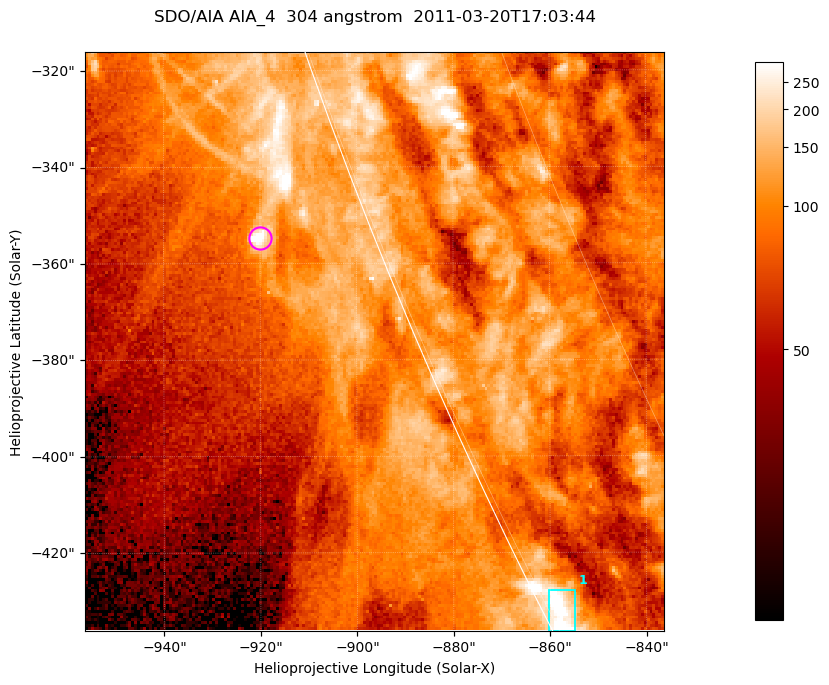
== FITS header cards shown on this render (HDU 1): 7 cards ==
TELESCOP= 'SDO/AIA '           / For AIA: SDO/AIA
INSTRUME= 'AIA_4   '           / For AIA: AIA_ATA1, AIA_ATA2, AIA_ATA3 or AIA_AT
WAVELNTH=                  304 / [angstrom] Wavelength
WAVEUNIT= 'angstrom'           / Wavelength unit: angstrom
DATE-OBS= '2011-03-20T17:03:44.123' / [ISO] Date when observation started; ISO 8
CTYPE1  = 'HPLN-TAN'           / CTYPE1; Typically HPLN
CTYPE2  = 'HPLT-TAN'           / CTYPE2; Typically HPLT

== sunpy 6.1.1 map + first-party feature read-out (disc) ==
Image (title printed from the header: SDO/AIA AIA_4  304 angstrom  2011-03-20T17:03:44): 200 x 200 px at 0.6 arcsec/px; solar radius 964 arcsec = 1606 px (partial field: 0.2% of the solar disc is inside the frame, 42% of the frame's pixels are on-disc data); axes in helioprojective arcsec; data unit not stated in the header (colour bar unlabelled)
Orientation: roll -0.132 deg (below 1 deg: not rotated)
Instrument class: DISC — disc imager (sunpy class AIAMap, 304 A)
Bright regions (active regions / flare kernels): reference = the on-disc median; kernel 3 px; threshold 5 sigma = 182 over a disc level ~93.9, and >= 1.15x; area >= 40 px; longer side >= 3 px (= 1.8 arcsec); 1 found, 1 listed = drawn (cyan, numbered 1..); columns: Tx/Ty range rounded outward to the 2 arcsec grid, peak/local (2 s.f.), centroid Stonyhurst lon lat
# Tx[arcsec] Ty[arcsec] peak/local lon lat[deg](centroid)
1 -862..-854 -436..-428 4.7 -88 -27
Off-limb structures (1.02-1.3 R_sun): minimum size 25 px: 4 found; the strongest spans PA ~110 deg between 1.02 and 1.03 R_sun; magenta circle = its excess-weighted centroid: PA ~110 deg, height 1.02 R_sun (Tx ~-920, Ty ~-354 arcsec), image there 4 x the reference